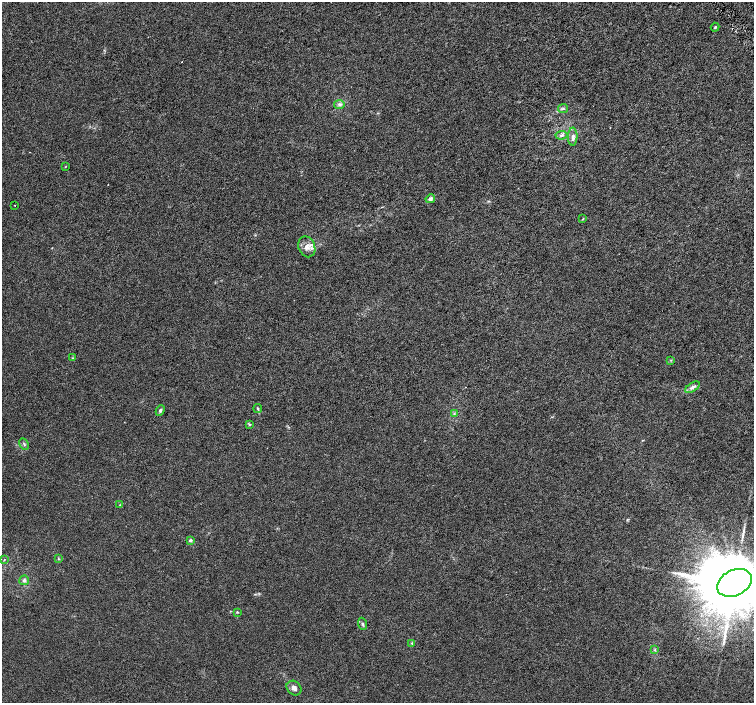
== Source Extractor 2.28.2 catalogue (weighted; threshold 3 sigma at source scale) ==
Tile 10 of 4 x 4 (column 2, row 3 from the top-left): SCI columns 1509-3011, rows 1602-3002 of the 6018 x 5941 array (HDU 1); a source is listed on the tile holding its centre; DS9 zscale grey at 2 x 2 block average (1 PNG px = mean of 2 x 2 image px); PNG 756 x 705 px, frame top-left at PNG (2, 2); each listed source drawn as its Kron ellipse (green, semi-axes under 4 px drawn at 4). Shown black and unused: <1% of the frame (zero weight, under 3 of 6 exposures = <1% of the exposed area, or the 3 px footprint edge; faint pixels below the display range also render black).
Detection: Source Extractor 2.28.2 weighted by HDU 2 'WHT'; one run over the whole footprint, this tile lists its part. Background 0.00127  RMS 0.0016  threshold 0.00662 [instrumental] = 3 sigma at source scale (4.09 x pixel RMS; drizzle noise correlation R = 1.36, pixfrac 0.8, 0.0396/0.0396 arcsec/px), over >= 5 px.
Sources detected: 33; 3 long thin detections or spike segments (spike, bleed or trail) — neither listed nor drawn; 1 inside a brighter listed object's ellipse — not listed separately; the other 29 listed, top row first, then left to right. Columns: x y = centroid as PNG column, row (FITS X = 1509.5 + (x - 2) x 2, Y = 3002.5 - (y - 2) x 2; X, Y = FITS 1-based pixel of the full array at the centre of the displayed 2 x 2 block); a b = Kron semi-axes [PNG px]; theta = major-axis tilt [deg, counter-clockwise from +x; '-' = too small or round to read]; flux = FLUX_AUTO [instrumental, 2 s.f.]
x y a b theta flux
715 27 4 3 - 0.31
339 105 5 4 - 0.81
563 109 5 2 - 0.4
562 135 6 4 7 0.83
573 137 9 4 88 1.2
65 167 3 2 - 0.16
430 199 5 4 - 0.99
15 205 2 2 - 0.13
583 219 3 3 - 0.27
307 247 11 8 -67 2.4
72 358 3 2 - 0.21
671 360 3 3 - 0.25
692 387 8 4 31 1
258 409 4 3 - 0.37
160 410 5 4 - 0.75
454 414 4 2 - 0.3
249 425 3 2 - 0.27
24 444 6 2 -62 0.41
120 505 2 2 - 0.15
190 540 4 3 - 0.54
58 559 3 3 - 0.3
4 560 3 2 - 0.2
24 580 5 5 - 0.86
734 583 18 12 27 6500
237 612 3 3 - 0.3
363 624 6 3 -69 0.57
412 643 3 3 - 0.26
655 650 3 3 - 0.32
294 688 8 6 -45 1.6
Isophote crosses this tile's border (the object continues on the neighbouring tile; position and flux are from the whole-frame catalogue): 1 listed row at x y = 734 583
Diffuse or blended objects may show on this block-average render without a row.